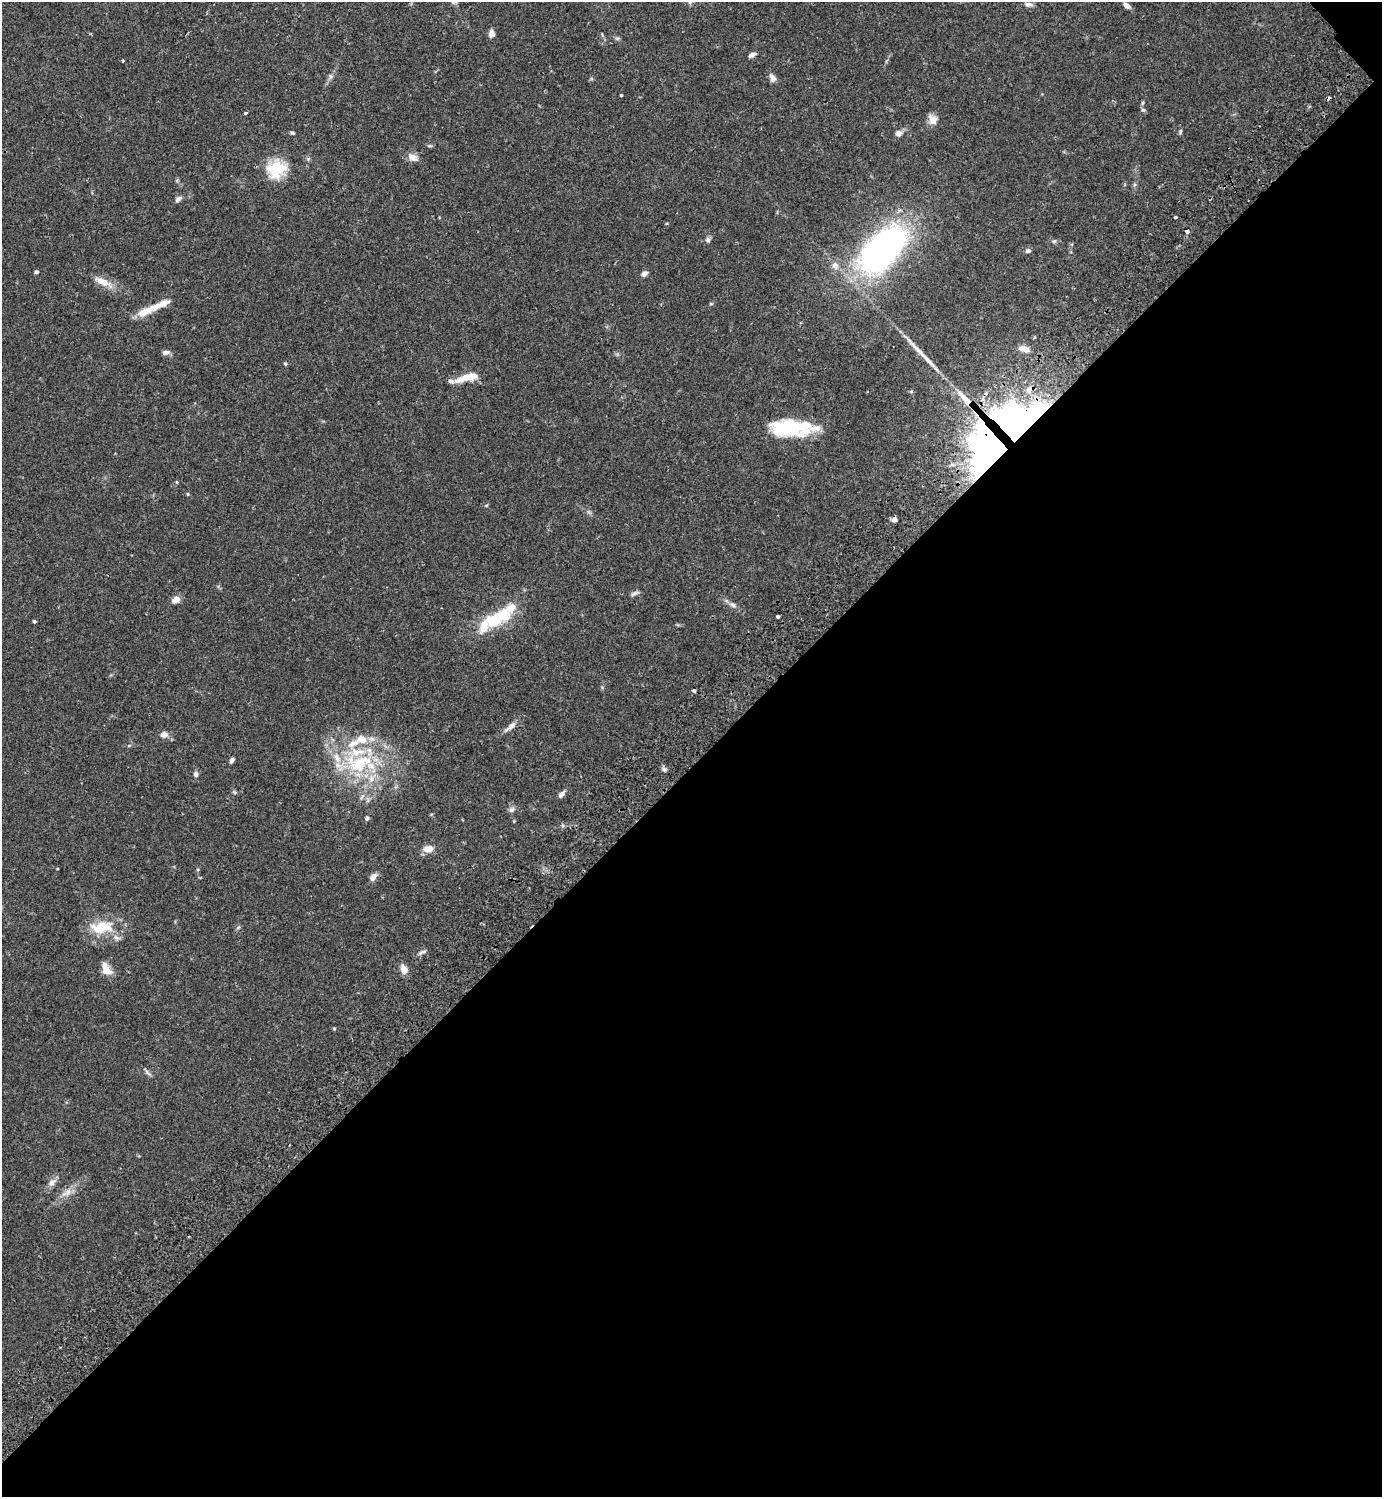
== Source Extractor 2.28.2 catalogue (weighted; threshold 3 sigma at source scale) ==
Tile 12 of 4 x 4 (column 4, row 3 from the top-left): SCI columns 4484-5863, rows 1539-3033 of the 6066 x 6070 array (HDU 1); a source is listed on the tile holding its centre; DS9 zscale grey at full resolution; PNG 1384 x 1499 px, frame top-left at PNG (2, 2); no overlay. Shown black and unused: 49% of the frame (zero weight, under 2 of 3 exposures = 3% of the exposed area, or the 3 px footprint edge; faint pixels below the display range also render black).
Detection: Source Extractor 2.28.2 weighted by HDU 2 'WHT'; one run over the whole footprint, this tile lists its part. Background 0.0889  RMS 0.0056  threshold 0.0254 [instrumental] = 3 sigma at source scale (4.5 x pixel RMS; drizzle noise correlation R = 1.50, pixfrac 1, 0.05/0.05 arcsec/px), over >= 5 px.
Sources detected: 88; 2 inside a brighter object's white glare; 3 cosmic-ray / hot-pixel residue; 1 long thin detection or spike segment (spike, bleed or trail) — not listed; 15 inside a brighter listed object's ellipse — not listed separately; the other 67 listed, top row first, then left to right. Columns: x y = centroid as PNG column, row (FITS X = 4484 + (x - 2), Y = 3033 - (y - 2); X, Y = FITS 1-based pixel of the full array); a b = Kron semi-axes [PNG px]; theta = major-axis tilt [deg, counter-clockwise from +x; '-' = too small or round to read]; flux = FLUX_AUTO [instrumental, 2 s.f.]
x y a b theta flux
1028 4 11 6 -4 2.1
1127 6 9 6 -36 2.5
491 33 9 6 89 2.9
617 38 7 4 -17 0.91
752 55 10 4 26 1.8
123 61 3 2 - 0.78
772 78 11 7 -64 2.8
621 95 3 3 - 0.52
1143 103 7 4 71 0.86
1143 110 5 5 - 0.97
246 113 3 3 - 4.2
933 119 13 10 -59 4.4
1180 131 7 3 81 0.86
292 133 6 3 -14 0.82
899 133 8 7 - 2.6
430 146 6 4 -18 0.75
412 157 15 8 -33 3.7
276 169 24 22 30 18
178 199 10 5 37 1.7
1175 217 3 3 - 1.3
1187 231 4 3 - 3
708 240 7 6 - 1.6
1054 241 6 5 - 0.88
882 250 57 31 47 170
1028 251 7 5 16 1.3
835 265 9 8 - 3.3
36 272 5 4 - 1
644 273 7 6 - 2.1
102 281 26 9 -21 6.7
155 307 28 9 26 8.5
1024 349 13 7 -14 4
165 353 8 6 18 2.4
285 364 5 4 - 0.71
470 376 26 9 11 7.8
965 399 28 8 -48 10
1016 423 55 40 29 290
794 425 54 17 -16 28
177 482 5 3 - 0.5
188 494 5 3 - 0.5
486 505 5 3 - 0.6
635 593 12 5 19 1.7
175 600 9 7 38 4.2
733 605 11 6 -31 2.2
777 617 3 3 - 1.3
493 620 34 20 49 18
34 621 4 3 - 0.88
694 690 3 3 - 2.2
512 726 14 7 41 3.2
164 735 10 8 4 3.1
232 760 6 4 57 1.8
359 763 45 27 3 49
664 769 7 4 -19 1.1
196 774 7 5 -86 1.6
234 792 6 4 -70 0.74
561 794 8 5 47 2.3
362 797 9 3 45 1
512 810 9 7 44 1.7
367 818 5 5 - 1.2
428 849 11 8 8 5.1
373 877 10 6 49 3
101 927 31 16 8 18
422 952 13 4 19 1.5
106 969 16 9 -61 6.3
404 969 9 6 -68 5.7
334 1028 5 3 - 0.55
52 1182 13 8 40 3.1
68 1192 10 7 50 3.4
Overlapping masked pixels (flux is a lower limit): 3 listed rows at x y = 1187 231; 965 399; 1016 423